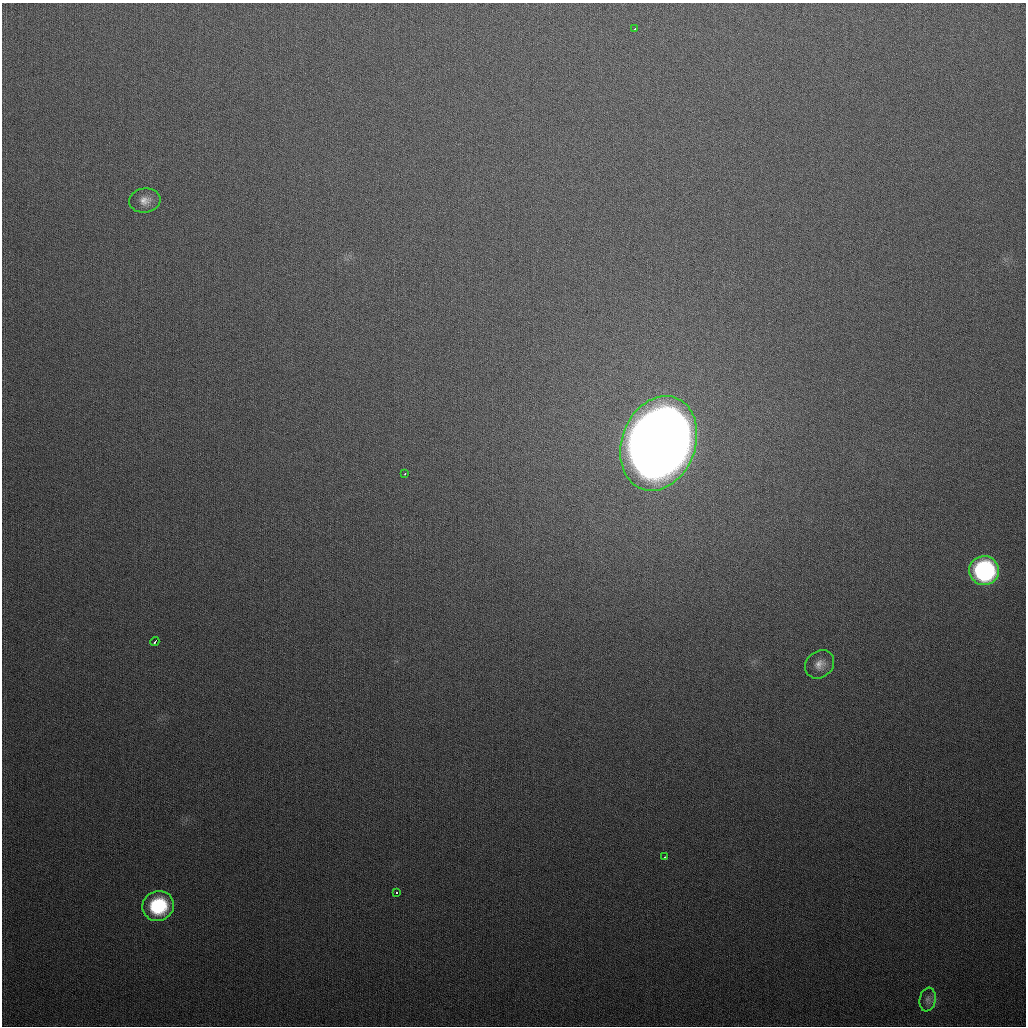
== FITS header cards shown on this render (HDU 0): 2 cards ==
NAXIS1  =                 1024
NAXIS2  =                 1024

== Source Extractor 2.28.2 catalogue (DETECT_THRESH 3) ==
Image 1024 x 1024 px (HDU 0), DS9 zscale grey, 1 PNG px = 1 image px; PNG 1028 x 1028 px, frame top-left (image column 1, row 1024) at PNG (2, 3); each listed source drawn as its Kron ellipse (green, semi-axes under 4 px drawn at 4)
Background 331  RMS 13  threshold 38.5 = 3 sigma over >= 5 px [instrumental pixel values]
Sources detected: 11; all 11 listed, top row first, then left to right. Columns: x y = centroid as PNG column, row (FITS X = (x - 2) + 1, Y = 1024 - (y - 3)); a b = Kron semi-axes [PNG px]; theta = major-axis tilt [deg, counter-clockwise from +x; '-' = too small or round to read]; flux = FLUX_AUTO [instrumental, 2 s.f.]
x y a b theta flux
635 29 3 2 - 2.0e+03
145 200 15 12 8 8.2e+03
659 443 49 37 69 4.3e+06
405 474 3 2 - 6.4e+02
984 571 15 14 - 1.5e+05
155 641 5 3 - 4.8e+03
820 664 15 13 41 8.3e+03
665 857 3 2 - 1.9e+03
396 892 3 3 - 2.5e+03
158 906 16 14 20 5.0e+04
928 1000 12 8 78 4.6e+03